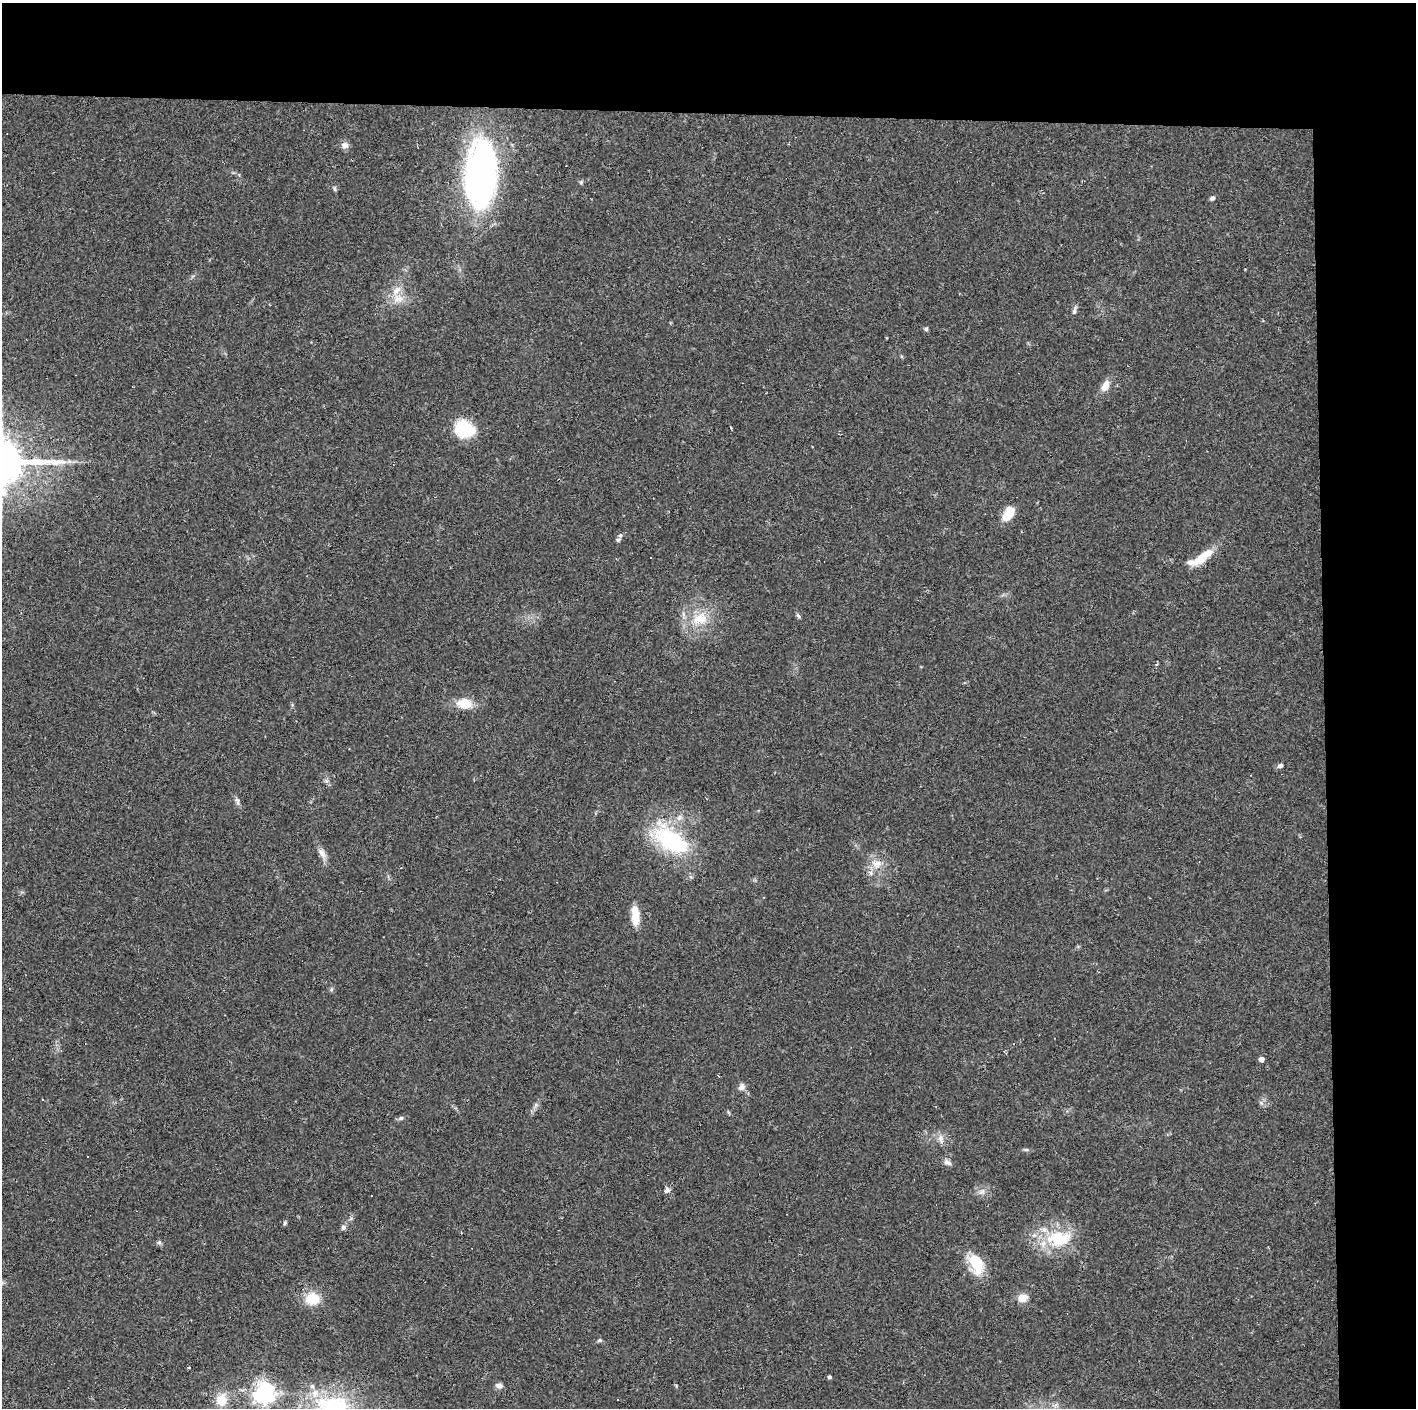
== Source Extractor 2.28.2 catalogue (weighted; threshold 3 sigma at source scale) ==
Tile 3 of 3 x 3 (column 3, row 1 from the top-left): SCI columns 2830-4243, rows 2813-4218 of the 4243 x 4220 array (HDU 1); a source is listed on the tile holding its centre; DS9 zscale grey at full resolution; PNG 1418 x 1410 px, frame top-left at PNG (2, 3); no overlay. Shown black and unused: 14% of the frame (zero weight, under 2 of 3 exposures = <1% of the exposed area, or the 3 px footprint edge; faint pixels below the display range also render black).
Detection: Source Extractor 2.28.2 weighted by HDU 2 'WHT'; one run over the whole footprint, this tile lists its part. Background 0.0866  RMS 0.0065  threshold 0.0292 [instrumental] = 3 sigma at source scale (4.5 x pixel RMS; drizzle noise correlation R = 1.50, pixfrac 1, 0.05/0.05 arcsec/px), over >= 5 px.
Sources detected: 57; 1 inside a brighter object's white glare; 5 cosmic-ray / hot-pixel residue — not listed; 4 inside a brighter listed object's ellipse — not listed separately; the other 47 listed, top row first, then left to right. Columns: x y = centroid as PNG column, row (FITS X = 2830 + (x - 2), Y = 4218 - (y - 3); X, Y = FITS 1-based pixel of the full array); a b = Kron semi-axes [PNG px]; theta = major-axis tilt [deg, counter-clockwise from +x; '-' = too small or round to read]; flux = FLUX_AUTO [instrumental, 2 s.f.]
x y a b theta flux
345 145 9 8 - 2.9
481 174 62 28 87 200
581 182 5 4 - 0.9
334 188 7 4 -83 1.1
1212 198 6 5 - 1.6
398 299 16 13 6 8.7
1074 311 13 5 75 1.7
926 329 6 4 76 1.1
1105 386 13 7 62 7.2
464 429 18 15 -13 35
1008 514 18 11 43 9.1
620 536 7 5 57 1.3
1203 557 30 9 38 15
798 616 8 4 -52 1.2
700 619 21 17 22 17
464 703 19 12 -7 12
1280 766 7 5 25 1.9
237 801 13 5 -74 2
672 841 54 25 -31 58
322 853 14 8 -54 4.1
877 864 15 12 24 8
635 915 23 9 -87 11
1261 1059 4 4 - 4
718 1076 3 2 - 0.95
741 1087 10 8 58 2.7
535 1105 7 4 88 1.4
728 1112 6 3 -71 0.76
401 1118 6 6 - 1.2
941 1138 10 8 82 3.6
1026 1150 6 4 0 1
947 1162 12 6 -21 2.4
667 1190 9 7 63 2
982 1192 7 5 1 1.9
285 1223 6 4 69 0.99
343 1227 7 6 - 1.7
1057 1239 28 24 21 31
159 1242 7 5 45 1.2
976 1264 26 14 -66 20
1022 1298 10 8 9 7
312 1299 19 16 -5 13
600 1340 6 5 - 1.1
188 1367 4 2 - 1
829 1377 4 4 - 1.4
499 1386 9 6 -10 2.9
264 1393 7 7 - 450
221 1400 10 9 - 13
333 1406 48 31 -10 60
Isophote crosses this tile's border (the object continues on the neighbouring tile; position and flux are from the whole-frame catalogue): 1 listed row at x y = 333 1406